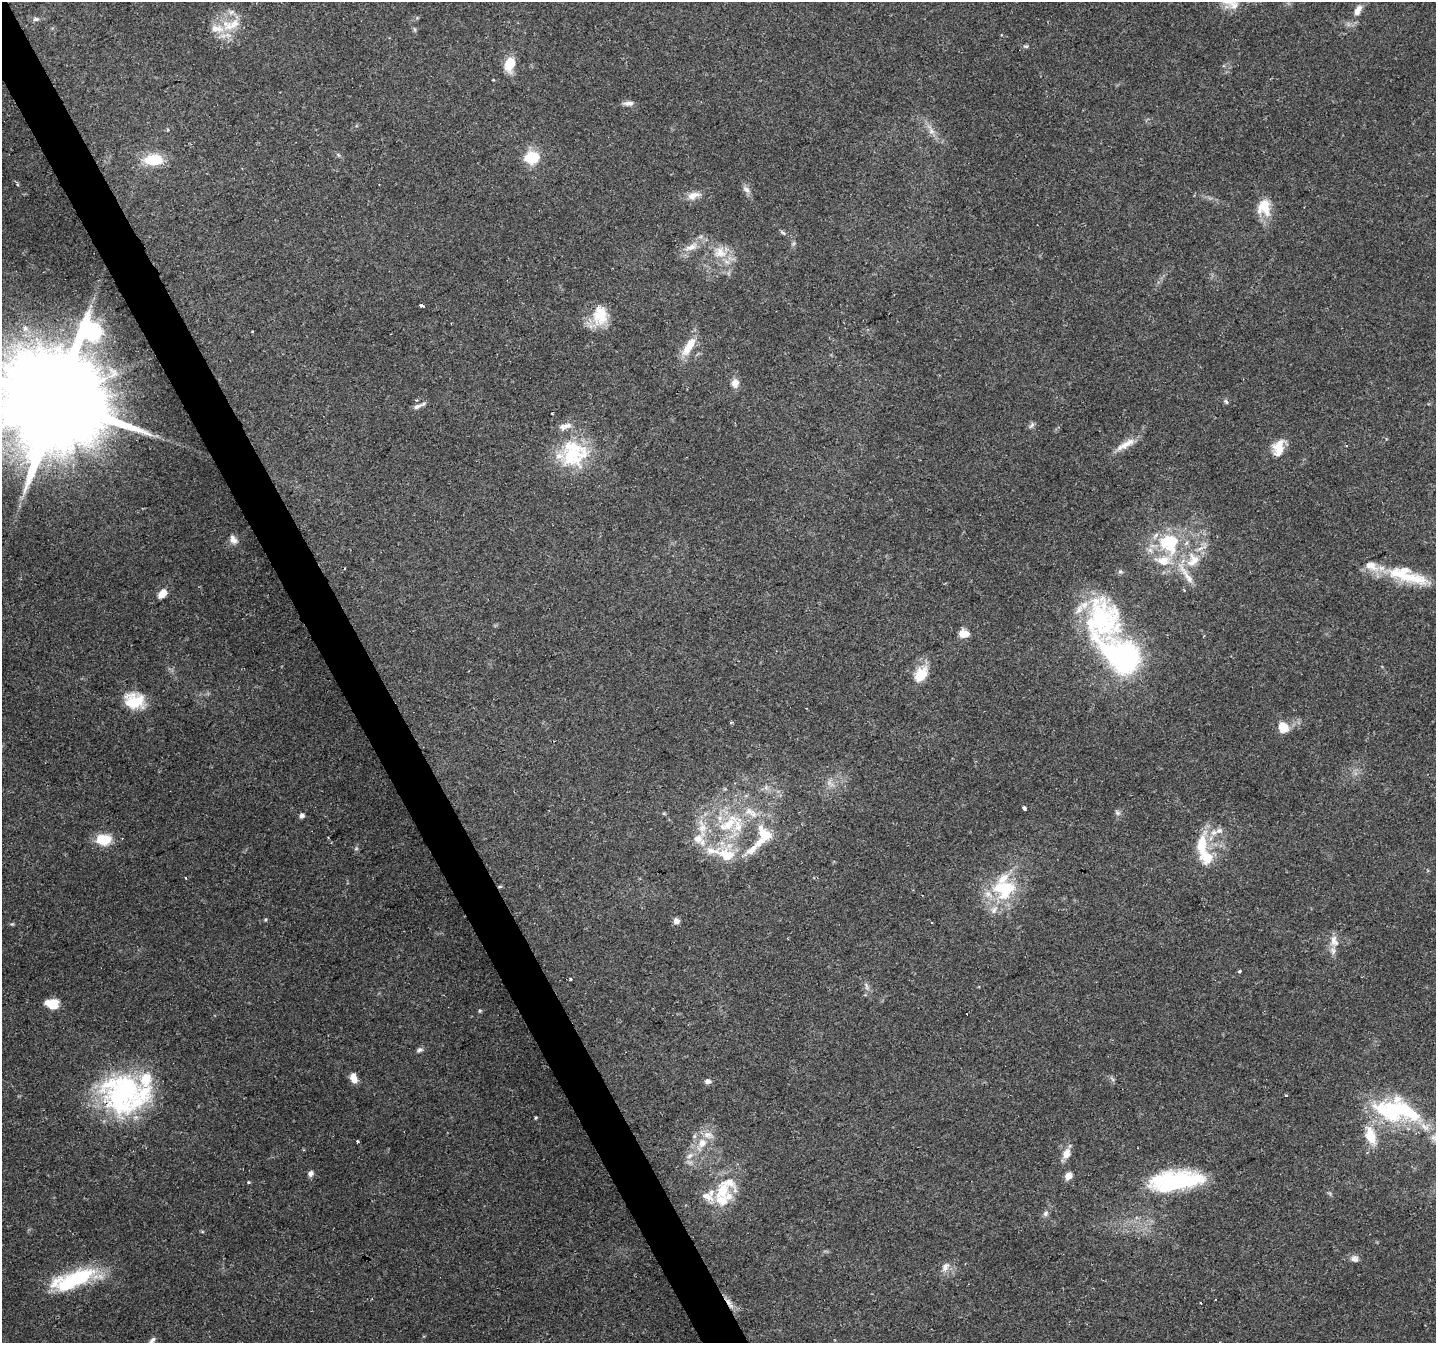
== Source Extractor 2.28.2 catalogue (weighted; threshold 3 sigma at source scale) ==
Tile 11 of 4 x 4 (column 3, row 3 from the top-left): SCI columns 2872-4305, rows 1500-2840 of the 5740 x 5617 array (HDU 1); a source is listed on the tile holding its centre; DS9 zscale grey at full resolution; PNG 1438 x 1345 px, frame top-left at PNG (2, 2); no overlay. Shown black and unused: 3% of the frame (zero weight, under 2 of 3 exposures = <1% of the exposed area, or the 3 px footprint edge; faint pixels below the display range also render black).
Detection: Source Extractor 2.28.2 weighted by HDU 2 'WHT'; one run over the whole footprint, this tile lists its part. Background 0.0931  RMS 0.0052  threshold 0.0235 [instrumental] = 3 sigma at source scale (4.5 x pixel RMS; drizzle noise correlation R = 1.50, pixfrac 1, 0.0396/0.0396 arcsec/px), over >= 5 px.
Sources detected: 135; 3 inside a brighter object's white glare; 3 cosmic-ray / hot-pixel residue — not listed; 32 inside a brighter listed object's ellipse — not listed separately; the other 97 listed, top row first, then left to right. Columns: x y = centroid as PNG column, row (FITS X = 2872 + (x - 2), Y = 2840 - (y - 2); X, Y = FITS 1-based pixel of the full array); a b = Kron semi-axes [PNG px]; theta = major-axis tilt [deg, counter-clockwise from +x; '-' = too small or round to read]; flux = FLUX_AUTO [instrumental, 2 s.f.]
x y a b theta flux
1358 10 15 8 60 4.3
231 12 9 6 17 2.1
36 19 9 6 1 1.5
229 26 16 14 22 11
415 29 8 3 -71 0.78
1001 35 4 2 - 0.41
1026 46 7 5 10 0.96
510 64 15 10 70 11
628 103 15 6 0 2.3
931 131 10 7 -46 3.1
338 154 6 4 -21 0.79
532 157 15 12 10 17
154 160 23 13 2 16
746 189 11 7 -39 2.4
693 196 18 9 17 4.9
1264 207 21 16 -82 12
783 232 9 4 -36 1
691 247 21 9 25 6.2
720 252 20 18 -8 11
422 306 5 3 - 3.6
600 316 27 18 70 15
25 328 8 7 - 2.4
689 346 29 10 58 10
735 383 10 9 - 3.9
416 400 4 4 - 0.55
56 401 44 26 27 15000
1226 401 8 4 -53 0.99
417 406 15 5 21 2.3
552 413 3 2 - 0.84
1032 425 10 5 51 1.3
1126 444 29 9 30 6.8
1346 446 3 3 - 0.95
1278 448 21 12 75 9
574 453 36 35 - 38
233 540 12 8 -59 3.2
1169 543 32 29 -64 36
1200 548 10 7 31 3.5
1186 574 43 7 -55 8.4
1410 578 59 14 -13 23
162 593 8 6 55 7.3
1102 621 61 46 -83 78
964 634 8 7 - 7.6
1125 658 26 23 89 99
921 675 19 12 56 13
134 701 24 18 -10 16
731 722 4 3 - 0.73
1283 727 11 9 -53 10
830 783 14 6 -41 3
766 787 7 6 - 1.7
1024 808 4 3 - 2.1
1118 813 7 6 - 1.4
301 816 5 4 - 2.4
728 824 36 15 39 26
702 828 32 11 -83 12
1219 831 11 8 13 3.2
764 834 28 17 -52 15
103 839 19 13 0 12
1202 843 36 13 85 16
356 849 6 4 42 0.81
752 850 23 9 37 7.2
727 855 26 15 -22 17
186 878 3 3 - 0.53
500 886 7 3 19 0.66
1004 890 34 30 2 33
265 920 5 3 - 0.54
676 921 6 5 - 3.3
12 924 5 4 - 0.66
1334 941 17 12 -79 5.1
1240 971 4 3 - 1
570 978 3 3 - 0.66
866 986 11 4 -71 1.6
52 1004 16 11 -11 8.3
419 1050 9 5 17 1.4
354 1078 11 6 -70 5.2
1112 1079 8 4 -53 1.1
708 1081 7 5 3 2.4
122 1092 50 48 -85 95
1403 1109 60 17 -26 41
536 1118 5 3 - 0.55
1370 1136 28 13 -72 13
357 1142 3 2 - 0.79
702 1143 14 11 55 7.4
1066 1154 13 9 66 5.2
690 1156 11 7 32 3
311 1173 6 5 - 2.4
1068 1176 7 6 - 4.8
1175 1181 61 21 7 60
248 1182 4 3 - 0.59
722 1191 22 16 68 16
1046 1213 8 7 - 1.6
1354 1259 11 9 -20 2.5
945 1267 15 8 52 3.4
74 1279 56 18 17 42
1216 1300 3 3 - 0.7
729 1303 20 6 -59 3.8
1201 1303 3 2 - 0.33
153 1340 13 6 40 2
Overlapping masked pixels (flux is a lower limit): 4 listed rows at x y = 56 401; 500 886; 122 1092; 729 1303
Isophote crosses this tile's border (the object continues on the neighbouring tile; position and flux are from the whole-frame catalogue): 2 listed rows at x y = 56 401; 153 1340